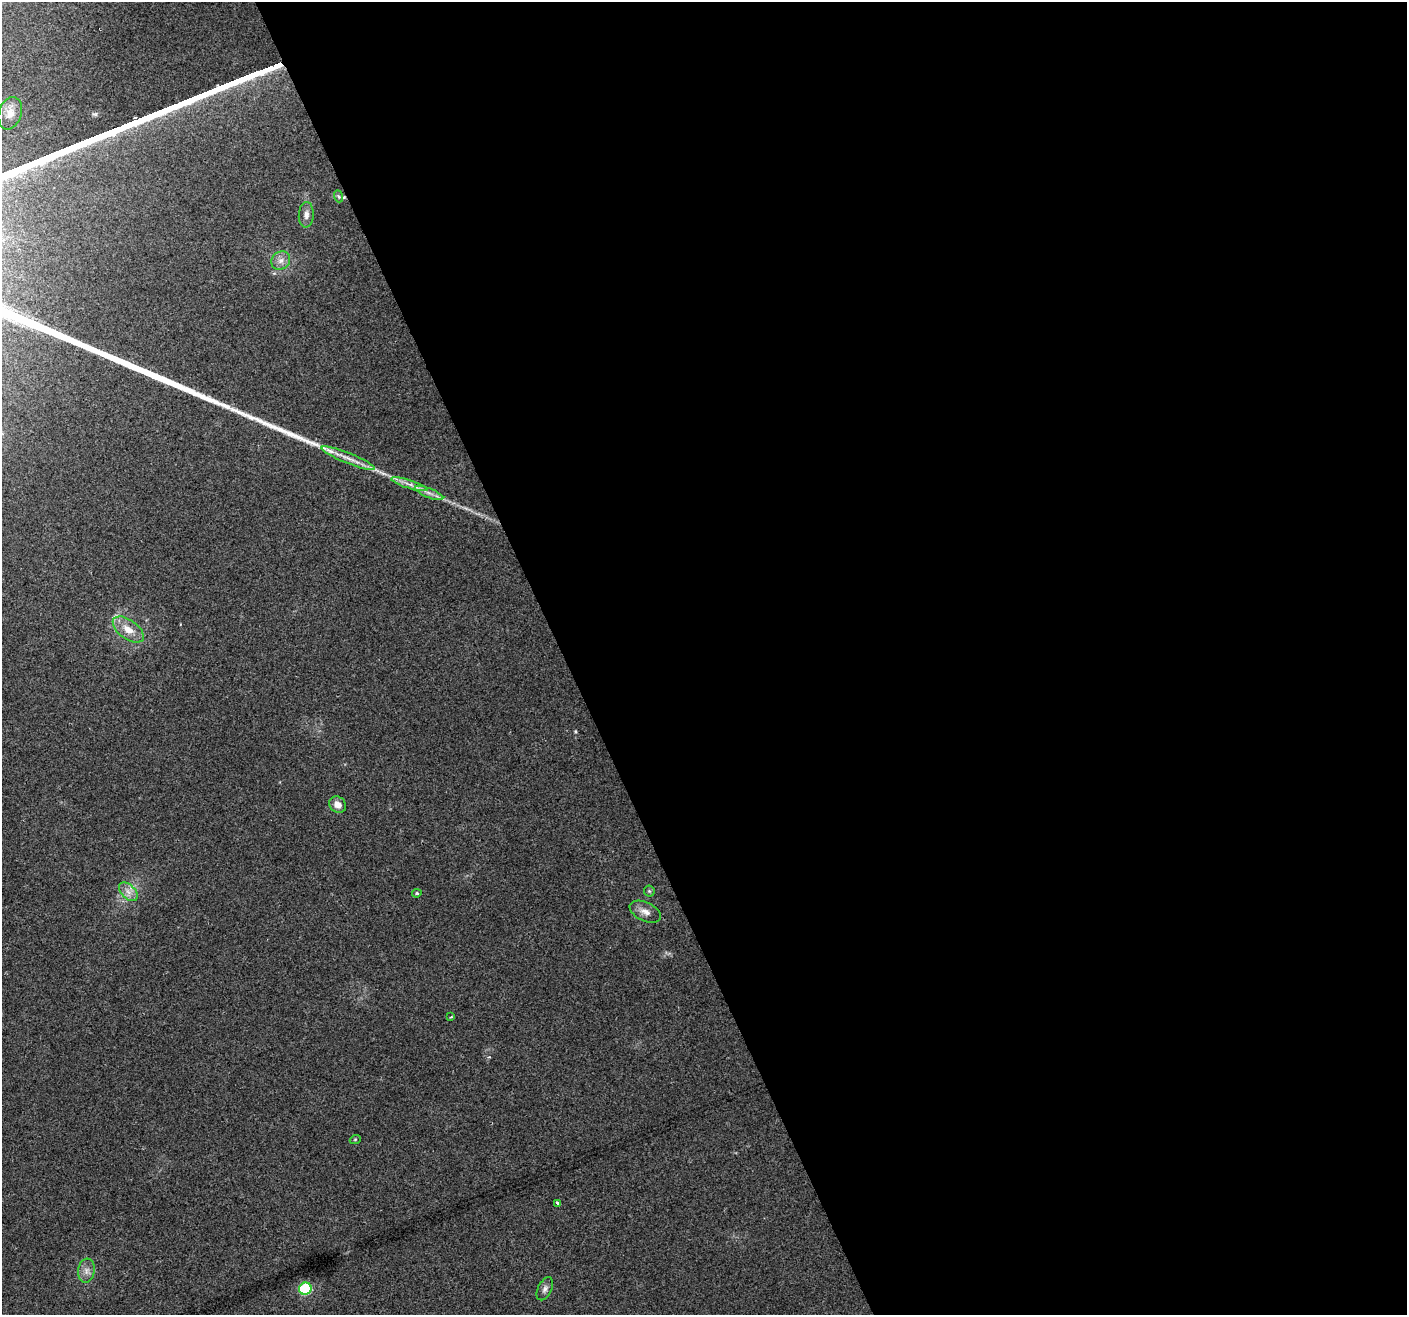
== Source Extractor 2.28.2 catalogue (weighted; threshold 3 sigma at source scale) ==
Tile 8 of 4 x 4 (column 4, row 2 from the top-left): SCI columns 4216-5620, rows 2767-4079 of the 5620 x 5476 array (HDU 1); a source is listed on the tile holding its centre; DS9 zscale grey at full resolution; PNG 1409 x 1317 px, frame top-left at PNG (2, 2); each listed source drawn as its Kron ellipse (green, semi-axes under 4 px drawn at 4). Shown black and unused: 60% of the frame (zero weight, under 2 of 3 exposures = <1% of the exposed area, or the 3 px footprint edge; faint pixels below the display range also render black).
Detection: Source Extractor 2.28.2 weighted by HDU 2 'WHT'; one run over the whole footprint, this tile lists its part. Background 0.0635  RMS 0.0073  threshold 0.033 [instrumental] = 3 sigma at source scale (4.5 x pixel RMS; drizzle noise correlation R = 1.50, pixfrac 1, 0.0396/0.0396 arcsec/px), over >= 5 px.
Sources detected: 21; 1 cosmic-ray / hot-pixel residue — neither listed nor drawn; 1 inside a brighter listed object's ellipse — not listed separately; the other 19 listed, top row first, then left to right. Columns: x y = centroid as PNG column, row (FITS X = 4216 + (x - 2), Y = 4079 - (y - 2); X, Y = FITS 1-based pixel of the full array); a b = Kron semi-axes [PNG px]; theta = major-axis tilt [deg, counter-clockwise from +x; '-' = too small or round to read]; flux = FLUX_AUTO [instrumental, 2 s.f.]
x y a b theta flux
10 113 17 11 72 7.1
338 196 6 4 -70 1.1
306 215 13 7 86 3.9
281 261 10 8 45 4.5
348 458 28 5 -22 7.3
409 484 19 4 -17 4.8
429 493 15 4 -22 4.2
128 629 18 9 -37 11
338 805 9 7 -38 5.3
649 891 5 5 - 1.2
128 892 11 6 -45 4.5
417 893 5 4 - 1.1
645 912 16 9 -26 5.7
451 1017 3 2 - 0.82
355 1140 5 3 - 0.73
557 1203 3 3 - 1.7
86 1271 12 8 83 4.6
305 1289 6 6 - 67
545 1289 12 7 63 3.2